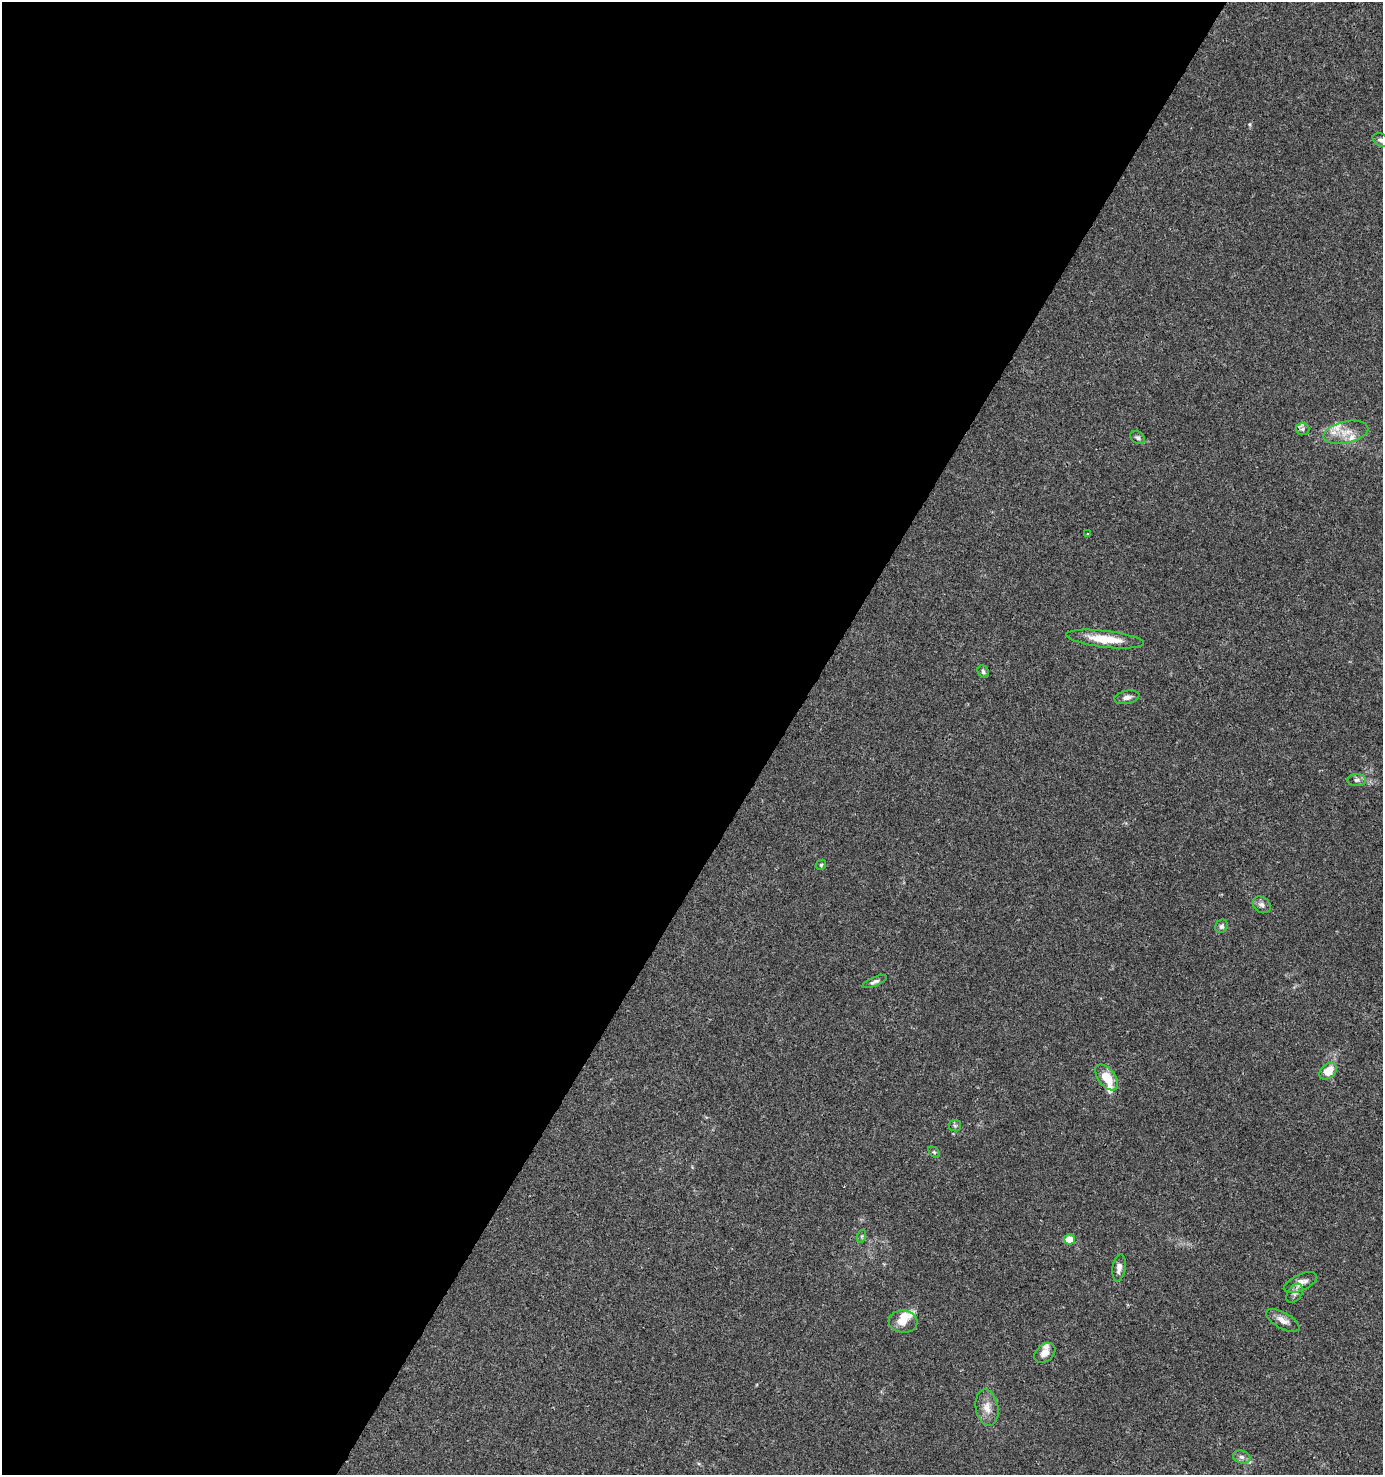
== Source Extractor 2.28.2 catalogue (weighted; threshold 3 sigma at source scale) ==
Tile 5 of 4 x 4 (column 1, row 2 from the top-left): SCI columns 256-1636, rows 2948-4420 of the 5966 x 5903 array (HDU 1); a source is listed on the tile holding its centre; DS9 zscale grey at full resolution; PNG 1385 x 1477 px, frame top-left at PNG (2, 2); each listed source drawn as its Kron ellipse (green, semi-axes under 4 px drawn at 4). Shown black and unused: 56% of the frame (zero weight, under 3 of 4 exposures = <1% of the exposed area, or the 3 px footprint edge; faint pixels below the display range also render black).
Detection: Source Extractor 2.28.2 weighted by HDU 2 'WHT'; one run over the whole footprint, this tile lists its part. Background 0.0416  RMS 0.0036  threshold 0.0164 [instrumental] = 3 sigma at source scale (4.5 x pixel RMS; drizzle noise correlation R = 1.50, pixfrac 1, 0.0396/0.0396 arcsec/px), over >= 5 px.
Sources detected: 34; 7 inside a brighter listed object's ellipse — not listed separately; the other 27 listed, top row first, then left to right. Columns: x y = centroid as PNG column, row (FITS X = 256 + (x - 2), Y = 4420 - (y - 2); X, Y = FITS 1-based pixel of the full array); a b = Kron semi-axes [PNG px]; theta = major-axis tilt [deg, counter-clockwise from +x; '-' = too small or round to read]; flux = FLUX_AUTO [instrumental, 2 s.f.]
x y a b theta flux
1381 140 9 6 -28 0.95
1302 429 7 6 - 0.94
1346 432 23 10 13 5.7
1137 438 8 5 -32 0.85
1088 534 4 3 - 0.27
1105 639 39 8 -6 9.3
983 672 6 5 - 0.7
1127 697 13 6 12 1.6
1357 780 9 6 -1 1.1
821 865 5 4 - 0.52
1262 905 10 7 -36 1.3
1221 926 7 6 - 0.83
875 982 13 4 22 1.1
1328 1071 10 7 42 6.1
1107 1077 15 8 -52 7.7
955 1126 6 5 - 0.6
934 1152 7 4 -45 0.5
862 1236 6 4 71 0.49
1069 1239 5 5 - 6.4
1119 1268 14 6 81 2.1
1300 1283 18 8 25 3.1
1295 1293 10 7 55 1.4
1283 1320 18 8 -29 2.7
903 1322 14 11 -6 3.9
1045 1353 12 8 41 2.7
987 1407 18 11 -79 3.9
1242 1457 9 6 -15 1.2
Isophote crosses this tile's border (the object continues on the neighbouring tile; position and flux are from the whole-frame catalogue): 1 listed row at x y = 1381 140